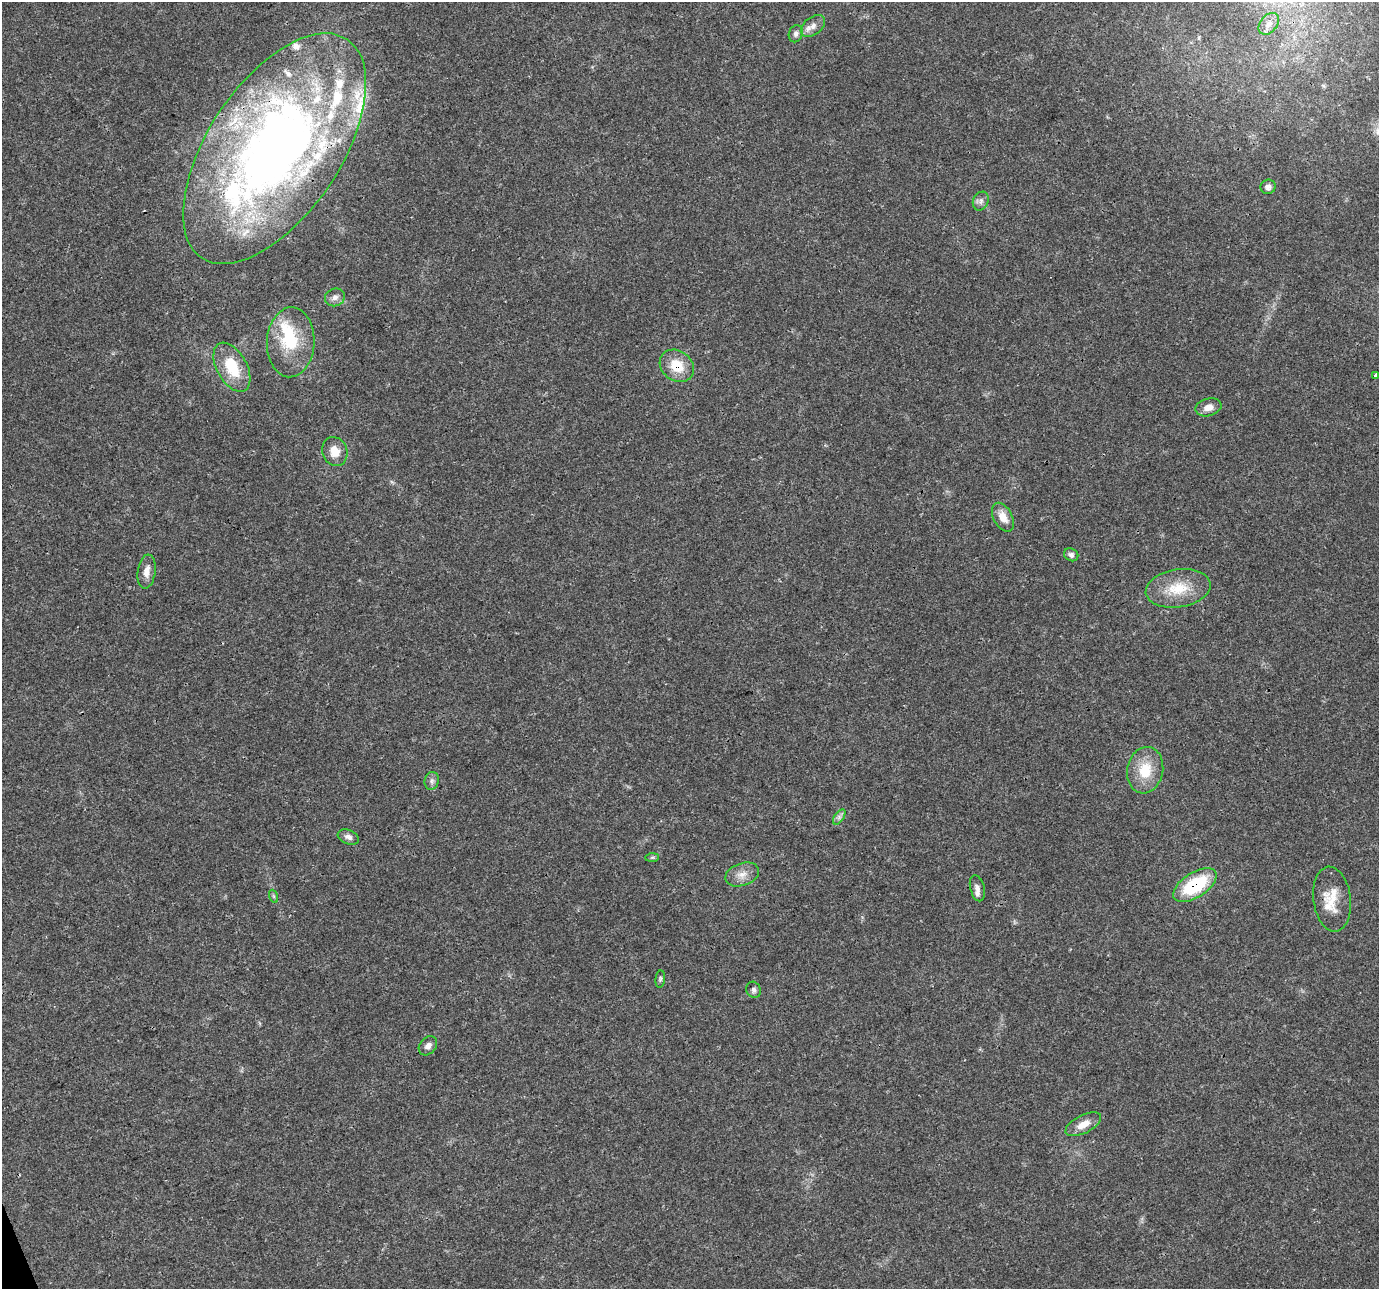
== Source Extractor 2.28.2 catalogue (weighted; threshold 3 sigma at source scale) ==
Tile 7 of 4 x 4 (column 3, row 2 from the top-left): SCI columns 2755-4131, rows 2651-3937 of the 5511 x 5353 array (HDU 1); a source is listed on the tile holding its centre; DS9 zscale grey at full resolution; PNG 1381 x 1291 px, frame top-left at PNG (2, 2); each listed source drawn as its Kron ellipse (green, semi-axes under 4 px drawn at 4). Shown black and unused: <1% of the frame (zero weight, under 3 of 4 exposures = <1% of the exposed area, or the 3 px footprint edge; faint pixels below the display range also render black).
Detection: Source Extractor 2.28.2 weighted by HDU 2 'WHT'; one run over the whole footprint, this tile lists its part. Background 0.0514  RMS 0.0037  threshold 0.0168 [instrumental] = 3 sigma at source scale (4.5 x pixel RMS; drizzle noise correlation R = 1.50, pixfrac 1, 0.0396/0.0396 arcsec/px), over >= 5 px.
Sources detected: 42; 1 inside a brighter object's white glare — neither listed nor drawn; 10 inside a brighter listed object's ellipse — not listed separately; the other 31 listed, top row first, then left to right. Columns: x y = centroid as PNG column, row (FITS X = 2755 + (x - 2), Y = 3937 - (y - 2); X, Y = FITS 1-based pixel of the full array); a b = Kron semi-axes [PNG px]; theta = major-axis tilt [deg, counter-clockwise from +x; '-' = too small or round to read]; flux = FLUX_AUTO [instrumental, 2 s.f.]
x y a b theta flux
1269 24 12 8 50 2.5
813 26 14 8 39 2.6
796 34 9 7 70 1.2
275 149 131 66 56 310
1268 187 7 7 - 1.5
981 201 10 7 67 1.6
335 297 10 8 23 1.8
291 342 35 24 87 18
677 366 18 15 -37 9.3
232 367 26 15 -61 14
1376 375 4 3 - 3.7
1208 407 13 8 15 3
335 451 14 12 -70 4.7
1003 517 15 9 -62 4.4
1071 555 7 6 - 1.2
147 571 17 9 82 3.4
1178 588 33 19 9 12
1145 770 23 18 79 11
432 781 9 7 76 1.3
839 817 9 4 54 1.2
348 837 11 7 -20 1.6
652 857 7 4 1 0.56
742 874 17 11 18 3.8
1195 885 24 12 33 25
977 888 13 7 -76 2.1
273 896 7 4 -71 0.61
1332 899 32 18 -83 9.4
660 979 9 4 83 0.72
754 990 8 7 - 1.3
428 1046 10 8 48 1.8
1083 1124 19 9 26 4.5
Overlapping masked pixels (flux is a lower limit): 3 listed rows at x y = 275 149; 677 366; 1195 885